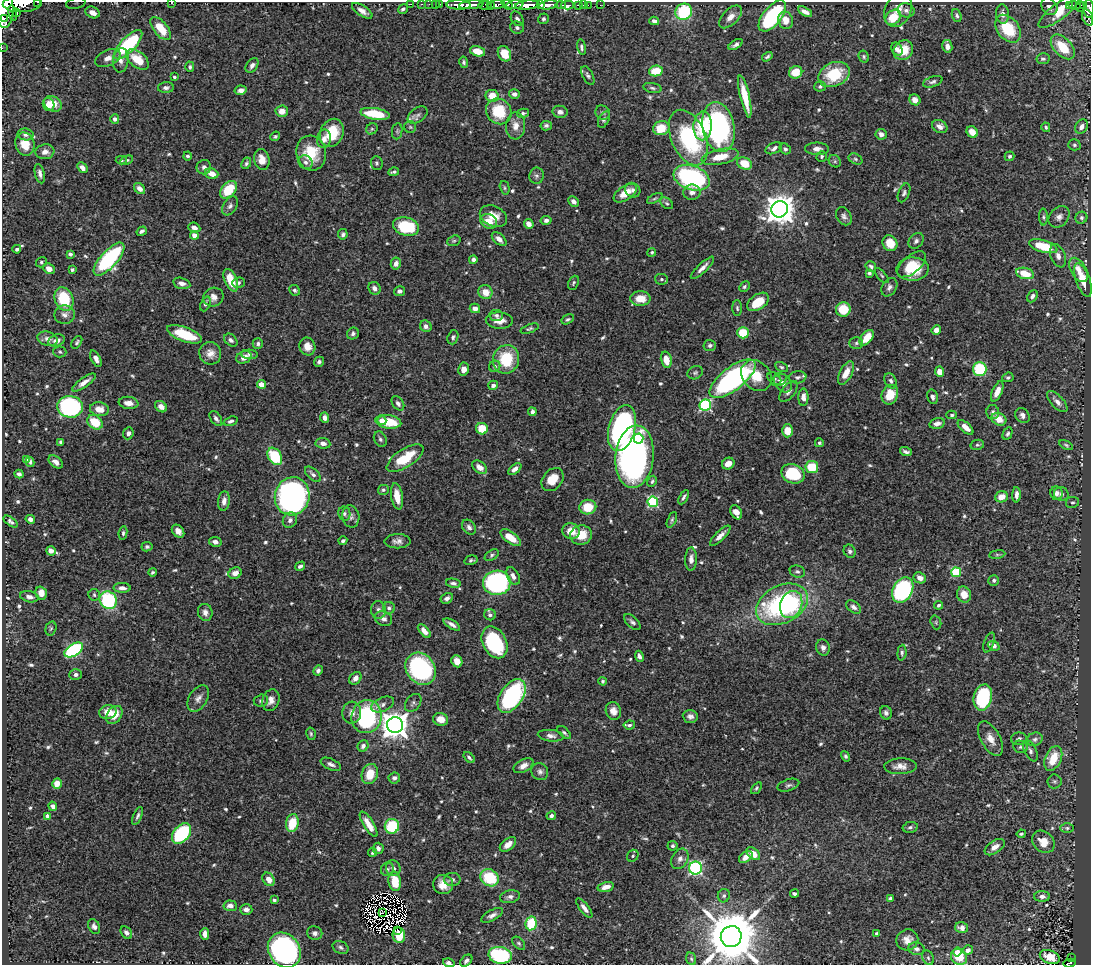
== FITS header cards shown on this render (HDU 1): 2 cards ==
NAXIS1  =                 1089
NAXIS2  =                  963

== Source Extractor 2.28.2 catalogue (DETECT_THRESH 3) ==
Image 1089 x 963 px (HDU 1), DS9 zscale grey, 1 PNG px = 1 image px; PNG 1093 x 967 px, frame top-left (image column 1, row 963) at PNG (2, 2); each listed source drawn as its Kron ellipse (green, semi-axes under 4 px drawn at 4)
Background 0.727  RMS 0.015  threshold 0.0452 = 3 sigma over >= 5 px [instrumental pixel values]
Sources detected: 678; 3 with non-positive FLUX_AUTO (blend fragments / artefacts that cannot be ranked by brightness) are neither listed nor drawn; of the other 675, the 500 brightest by FLUX_AUTO listed and drawn (175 fainter detections omitted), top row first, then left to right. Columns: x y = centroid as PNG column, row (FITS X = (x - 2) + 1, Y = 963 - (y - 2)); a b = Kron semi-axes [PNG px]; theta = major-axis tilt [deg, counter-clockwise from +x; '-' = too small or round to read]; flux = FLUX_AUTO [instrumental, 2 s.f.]
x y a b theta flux
38 2 3 2 - 58
172 2 3 2 - 3.9
22 3 19 8 2 2500
76 3 10 5 12 3
411 4 2 2 - 8.7
422 4 2 2 - 9.9
429 4 2 2 - 9.6
435 4 2 2 - 16
440 4 3 2 - 16
540 4 4 3 - 390
459 5 12 4 -2 1700
471 5 12 3 5 1700
485 5 6 4 -2 270
490 5 4 2 - 140
496 5 8 4 9 540
507 5 7 4 -37 460
515 5 8 4 8 570
527 5 12 4 5 2600
548 5 10 4 9 1700
561 5 5 3 - 130
568 5 6 3 0 57
578 5 4 3 - 37
583 5 2 2 - 6.8
588 5 2 2 - 7.2
600 5 2 2 - 6.3
1074 5 6 3 -14 140
1049 6 9 7 -53 4.2
1070 6 3 3 - 69
1080 6 5 3 - 110
1084 6 4 3 - 25
5 9 19 9 -90 4900
403 9 5 4 - 2.1
1089 9 9 5 88 280
898 10 18 13 65 11
906 10 8 7 - 4.1
362 11 12 5 -33 6
1060 11 26 8 38 24
92 12 7 5 -25 8.3
684 12 9 8 - 63
805 12 8 4 -28 5.2
13 13 8 3 -77 340
17 13 3 3 - 160
1002 14 9 6 -87 5.6
772 16 18 9 52 94
957 16 7 4 -70 2.2
730 17 14 7 46 7.9
893 17 8 6 42 22
3 18 4 3 - 710
1088 18 8 5 -70 200
517 19 8 5 -57 4
544 19 5 5 - 2.6
785 20 9 7 -69 11
654 21 5 4 - 4
161 28 14 7 -51 23
517 28 7 6 - 3
1008 29 15 11 -51 43
736 44 8 4 33 3.2
128 45 19 7 46 110
947 46 6 5 - 4.5
582 47 8 4 -80 2.2
1063 47 15 9 -47 31
2 48 2 2 - 6.4
897 49 7 5 -60 5
903 50 10 9 - 19
478 51 8 5 -14 11
504 54 8 6 -61 17
767 57 6 3 33 1.8
864 57 6 5 - 1.8
108 58 13 8 24 7.3
137 59 13 8 -39 23
1043 59 7 5 10 2.7
121 60 12 8 84 6.3
464 62 6 4 -80 1.9
252 65 8 5 55 3.6
190 67 5 4 - 2.1
656 71 7 5 11 24
796 72 7 6 - 18
834 74 16 12 24 43
588 75 10 5 -62 2.5
174 77 3 3 - 1.8
933 82 10 5 18 2.9
820 86 5 5 - 2.5
166 88 8 5 1 3.2
652 88 9 5 -11 2.4
241 90 6 4 13 5.1
514 94 5 4 - 3.4
492 96 6 6 - 16
745 96 21 4 -77 24
915 100 6 5 - 6.9
53 104 9 7 -31 15
49 105 7 5 -68 8.2
282 111 6 5 - 9.5
499 111 13 12 - 39
560 112 7 6 - 4.2
523 113 6 4 13 2
603 113 7 6 - 2.6
375 114 15 5 -9 37
418 115 11 7 36 4.4
115 119 4 4 - 4.6
604 120 9 5 64 2.2
516 126 13 9 87 10
546 126 6 4 12 2.3
703 126 14 9 87 41
940 126 8 6 -28 5.4
410 127 6 6 - 1.7
718 127 25 16 -79 190
1046 127 5 4 - 1.8
1082 127 8 6 57 4.4
661 128 8 7 - 23
372 129 6 5 - 1.8
397 131 8 5 83 1.8
972 132 6 5 - 11
332 133 14 11 65 30
25 134 8 6 -8 4.2
881 134 5 5 - 5.8
275 136 5 4 - 1.7
688 138 29 17 -67 110
324 139 9 7 79 6.3
25 144 12 9 -75 18
1074 145 6 5 - 1.9
774 148 9 5 24 3.7
785 149 6 5 - 2.4
817 149 12 6 -1 6
45 152 9 7 8 6.2
311 153 17 14 -77 33
187 156 4 4 - 2.1
822 156 5 5 - 2.2
1010 156 5 4 - 1.9
720 157 19 7 12 18
262 159 10 7 -77 11
855 159 7 5 -27 2
121 160 5 3 - 1.8
126 160 7 4 26 1.9
835 161 7 5 -46 2
305 162 7 6 - 3.3
246 163 6 4 61 2.1
377 163 7 6 - 2
744 163 8 6 -28 19
204 167 7 7 - 3.8
82 168 6 4 -46 5.1
394 172 5 3 - 1.8
40 174 10 5 -77 4.2
212 174 7 5 -18 11
536 176 8 7 - 3.3
692 178 19 12 -20 130
139 188 6 5 - 5.7
505 188 7 4 -75 1.7
228 190 10 6 49 34
633 190 8 7 - 3.9
692 192 8 8 - 4.9
625 193 13 7 34 15
904 193 10 5 68 2.8
655 198 8 3 29 1.7
574 201 6 4 -43 4.7
667 203 7 5 -40 1.9
230 206 10 6 58 3.6
780 209 8 8 - 1600
493 216 14 10 -25 14
844 216 10 7 -56 3.7
1043 217 8 4 -89 2.1
1059 217 12 9 47 5.6
1081 218 6 5 - 2.1
546 220 5 4 - 3.1
489 221 9 7 -25 13
529 224 5 4 - 7.1
406 227 13 9 -15 53
194 228 6 4 -23 5.4
142 231 5 4 - 2.5
343 234 5 4 - 2.5
194 235 4 4 - 10
499 239 9 5 -43 6.3
454 241 7 5 20 1.7
916 241 9 6 48 3.4
890 243 8 7 - 16
1043 246 14 6 -15 37
17 249 4 3 - 3.2
652 252 4 4 - 1.7
70 254 4 4 - 2.3
1058 256 12 7 -68 6.8
109 259 21 8 48 130
473 260 4 4 - 4.2
41 262 5 5 - 2
396 263 6 5 - 5.4
911 264 17 9 39 20
871 267 6 4 -52 2.2
702 268 15 4 44 5.8
49 269 6 5 - 8.4
913 269 16 11 2 29
72 270 3 3 - 2.3
1078 270 13 7 -59 9.7
869 273 4 3 - 2
1025 273 9 5 -14 20
882 276 9 4 -50 1.7
661 279 6 5 - 2.3
231 280 12 6 -67 21
1083 280 18 7 -71 17
182 283 9 5 -14 4.6
238 283 6 5 - 2.1
573 283 7 5 66 1.9
744 287 6 4 46 1.8
889 287 10 7 60 3.8
374 288 7 5 -52 4.7
295 290 5 5 - 2.4
399 291 5 5 - 3.3
485 292 7 6 - 12
1032 296 6 4 62 3.1
213 297 10 9 - 7.1
64 299 12 9 -69 47
640 299 10 7 0 16
758 302 12 7 34 23
205 304 8 4 67 2.7
475 308 5 5 - 7
737 308 8 4 -88 2
843 309 7 7 - 26
65 315 10 9 - 5.9
496 315 7 5 -8 2.9
568 319 7 4 30 2.1
499 321 13 8 -3 10
426 326 6 5 - 4.2
530 329 9 4 21 2
936 330 5 4 - 7
353 333 6 5 - 2.6
743 333 6 5 - 29
184 334 18 7 -20 39
453 337 7 5 72 2.5
867 338 9 5 51 17
48 339 10 7 -16 5.8
57 340 8 6 20 5.8
231 340 7 5 -43 3.3
77 342 7 4 54 1.9
856 343 7 6 - 2.2
258 344 5 5 - 2.1
710 345 6 5 - 2.4
307 346 9 8 - 9.9
60 352 6 5 - 1.9
210 353 11 11 - 9.2
250 354 8 4 -3 2.7
244 357 8 6 23 9.4
96 359 9 4 -62 6.2
506 359 14 13 - 43
666 360 8 5 -77 13
319 362 5 5 - 2.3
495 366 6 5 - 2.4
781 367 7 4 -26 1.7
464 369 6 5 - 7.4
980 369 7 6 - 65
939 372 5 4 - 11
695 373 8 6 26 2.4
846 373 13 6 63 12
756 376 17 13 -48 21
798 377 9 6 8 3.2
1008 377 6 4 23 2
774 378 7 5 -36 2.1
733 379 27 11 38 210
779 380 8 5 26 2.7
891 381 8 5 -64 3.4
84 382 14 4 35 7.4
783 383 11 7 -49 5.6
261 384 4 4 - 16
493 385 5 4 - 3.8
788 391 12 6 51 4.3
997 391 11 5 66 11
890 395 10 8 68 19
803 397 8 5 90 6.3
932 397 7 5 -77 3.1
1057 402 13 6 -47 6.4
129 403 10 6 -7 7.9
398 403 8 5 -55 3.6
705 405 6 5 - 130
70 407 13 11 -5 170
161 407 6 5 - 6.5
99 409 9 7 -8 11
532 412 4 4 - 2.8
993 412 7 6 - 3.2
952 415 5 4 - 1.7
1022 415 8 6 -50 3.7
216 418 8 5 -56 3.2
325 418 5 4 - 5.1
999 419 7 6 - 11
231 421 7 4 18 2.7
382 421 4 4 - 8.2
95 422 8 6 -37 29
388 422 13 6 -8 34
937 423 8 5 14 4.8
966 427 9 4 -42 9.9
622 428 23 13 75 220
482 429 6 5 - 21
787 431 6 5 - 15
128 433 6 5 - 3.7
1008 434 6 4 63 2.1
380 439 8 6 -62 2.9
638 439 5 5 - 69
61 442 4 4 - 2.2
323 443 7 5 -7 4.9
819 443 4 4 - 1.9
977 445 7 5 11 2
1066 445 7 4 -28 1.7
906 452 6 3 -18 2.9
275 456 9 6 -57 45
635 457 31 19 84 370
405 458 21 9 33 36
26 459 4 3 - 1.8
30 462 5 3 - 2
56 462 8 5 -41 5.6
728 464 6 5 - 7.7
480 467 8 5 -36 7.4
812 467 6 6 - 31
515 469 8 4 40 6.1
19 474 4 4 - 2.9
313 474 10 5 -43 3.5
793 474 12 9 -23 55
553 480 13 9 50 17
652 481 6 4 61 1.9
383 490 5 5 - 1.8
1056 493 7 6 - 4.1
1061 494 7 6 - 3.1
1016 495 8 4 89 4.4
292 496 19 17 74 350
397 496 13 6 -81 13
684 497 8 3 60 2.4
1001 497 6 5 - 12
224 501 10 5 83 5.3
653 502 5 5 - 94
1072 502 6 5 - 1.7
588 507 8 7 - 25
736 512 7 5 -63 7.6
344 514 7 6 - 2.4
351 516 11 8 -79 4.8
30 519 5 4 - 5.1
290 520 8 7 - 3.9
672 520 8 4 66 2
11 522 8 4 -37 2.7
469 527 8 6 -51 3.8
178 531 7 5 -47 7.3
571 531 8 7 - 15
123 533 7 4 83 2
581 535 11 9 12 20
720 536 13 5 45 6.5
511 538 12 5 -36 18
343 541 4 3 - 2.3
397 541 13 7 1 5.3
215 542 6 4 -11 4.7
147 547 5 4 - 2
51 551 5 4 - 5
850 551 7 5 -58 3
997 554 8 4 8 1.7
492 555 8 5 35 2.1
691 559 11 6 88 5.5
471 560 7 4 15 2.1
300 566 5 3 - 2.7
152 572 4 4 - 1.8
797 572 8 6 -19 2.7
956 572 5 5 - 66
235 573 7 5 27 6.9
513 576 9 6 -63 5.4
920 578 6 5 - 6.7
994 580 5 5 - 2.5
453 583 7 4 -9 3
497 583 14 12 2 170
122 588 8 5 -2 5.3
903 590 13 9 60 170
41 593 7 5 -73 9.1
964 594 8 7 - 13
94 595 6 5 - 2
29 597 9 5 -12 4.4
447 598 6 5 - 3.8
108 600 9 8 - 98
782 604 27 18 27 160
791 604 14 10 67 85
939 605 4 3 - 2
854 607 8 5 -39 3.6
389 608 6 6 - 2.8
378 610 9 7 -84 3.9
205 612 9 7 -74 5.2
490 615 6 5 - 2.8
383 619 9 7 -24 4.5
632 622 10 5 -43 2.9
936 622 7 5 -71 1.7
452 624 9 4 -32 4.3
51 628 7 5 73 2
424 631 8 4 -46 6.4
494 642 17 11 -63 84
989 642 10 5 70 2.1
994 646 6 4 -22 4.7
823 648 8 6 -74 4.6
74 650 10 6 33 110
902 653 8 4 86 2.3
639 656 5 4 - 3.1
457 661 6 5 - 9.5
421 669 17 14 -54 140
318 670 5 4 - 2.9
76 675 6 5 - 3.2
355 678 7 5 47 5.5
603 681 4 4 - 1.7
512 696 19 11 56 140
983 697 13 9 76 77
198 698 15 9 58 6.1
271 700 11 8 71 7.4
261 701 7 6 - 2.8
413 703 10 7 53 3.3
383 704 12 7 22 4.8
613 711 9 7 -70 6.9
108 712 8 7 - 13
352 713 11 9 85 6.5
886 713 7 6 - 3.3
114 715 10 7 55 14
690 716 7 6 - 4
367 717 16 15 - 120
441 719 7 6 - 9.8
395 725 8 8 - 1300
629 725 6 4 7 2.1
564 733 8 4 -42 2.4
311 734 6 4 -76 1.7
551 736 13 5 -7 4.6
991 739 19 9 -61 12
1019 739 8 6 4 3.5
1035 739 8 6 25 3.2
363 746 6 5 - 3.6
1020 747 7 6 - 2.3
1030 751 11 6 -63 3.6
845 756 5 4 - 2
469 757 7 3 -43 2.5
1053 758 13 8 66 24
331 764 11 5 -24 3.8
523 766 11 6 28 6.8
900 766 16 8 2 7.7
540 772 9 8 - 3.9
370 774 10 8 72 20
394 778 6 5 - 3.5
1054 781 7 7 - 2.2
57 784 5 5 - 11
788 785 11 5 18 2.9
756 788 7 4 53 1.7
53 806 5 4 - 3.7
48 816 4 4 - 7.8
138 816 9 4 68 2.5
551 816 5 3 - 2.4
292 823 9 6 76 30
369 824 14 5 -58 11
392 826 7 7 - 51
910 827 7 5 11 2.5
1067 828 7 5 0 1.8
181 833 12 8 50 82
1021 834 4 3 - 1.7
1043 842 12 10 -42 13
508 844 9 5 39 7.8
673 846 5 4 - 2.2
995 847 11 6 34 7.9
378 848 5 5 - 3.8
373 852 4 4 - 2.3
753 854 8 5 -40 13
633 856 6 5 - 1.7
746 857 7 5 39 7.9
680 859 11 8 62 5.4
393 868 8 7 - 4.3
695 868 6 6 - 150
387 869 7 6 - 2.6
490 878 10 8 -33 46
269 879 7 5 -54 9.6
452 880 8 6 -2 2.9
395 881 10 6 -82 16
443 885 10 9 - 12
606 887 8 4 14 6.6
794 894 4 3 - 2.6
724 896 7 6 - 2.4
1042 896 8 5 0 4.4
510 897 10 6 11 4.4
890 898 4 3 - 2.4
274 900 4 3 - 2.3
230 906 7 5 -5 6
584 908 11 4 -52 5.1
246 909 6 5 - 5.1
382 913 4 2 - 2.1
492 915 12 5 28 4.6
531 923 7 5 78 47
94 927 8 5 -62 3.5
962 928 6 5 - 5.2
398 930 2 2 - 49
126 933 7 5 -51 3.3
315 933 7 7 - 3.7
205 934 6 4 89 5.8
876 934 4 4 - 1.7
399 935 8 6 -83 22
731 937 11 10 - 8000
907 940 11 10 - 9.2
519 943 8 5 -45 2.1
341 947 8 6 -25 3.1
916 949 8 6 -16 3.4
284 950 18 15 -54 330
968 950 5 4 - 4.3
957 952 4 4 - 4.6
500 955 12 8 -11 120
959 957 8 7 - 22
1050 957 10 6 -21 12
928 958 7 5 -68 1.9
1071 958 2 2 - 5.2
691 959 6 5 - 1.8
466 961 7 5 43 2.8
449 963 6 4 -17 2.9
1069 963 6 3 12 75
At the frame edge (FLAGS 8, measured only in part): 12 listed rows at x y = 38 2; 172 2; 22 3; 76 3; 5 9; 1089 9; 3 18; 1088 18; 2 48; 731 937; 449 963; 1069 963
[175 fainter detections neither listed nor drawn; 3 non-positive-flux detections neither listed nor drawn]